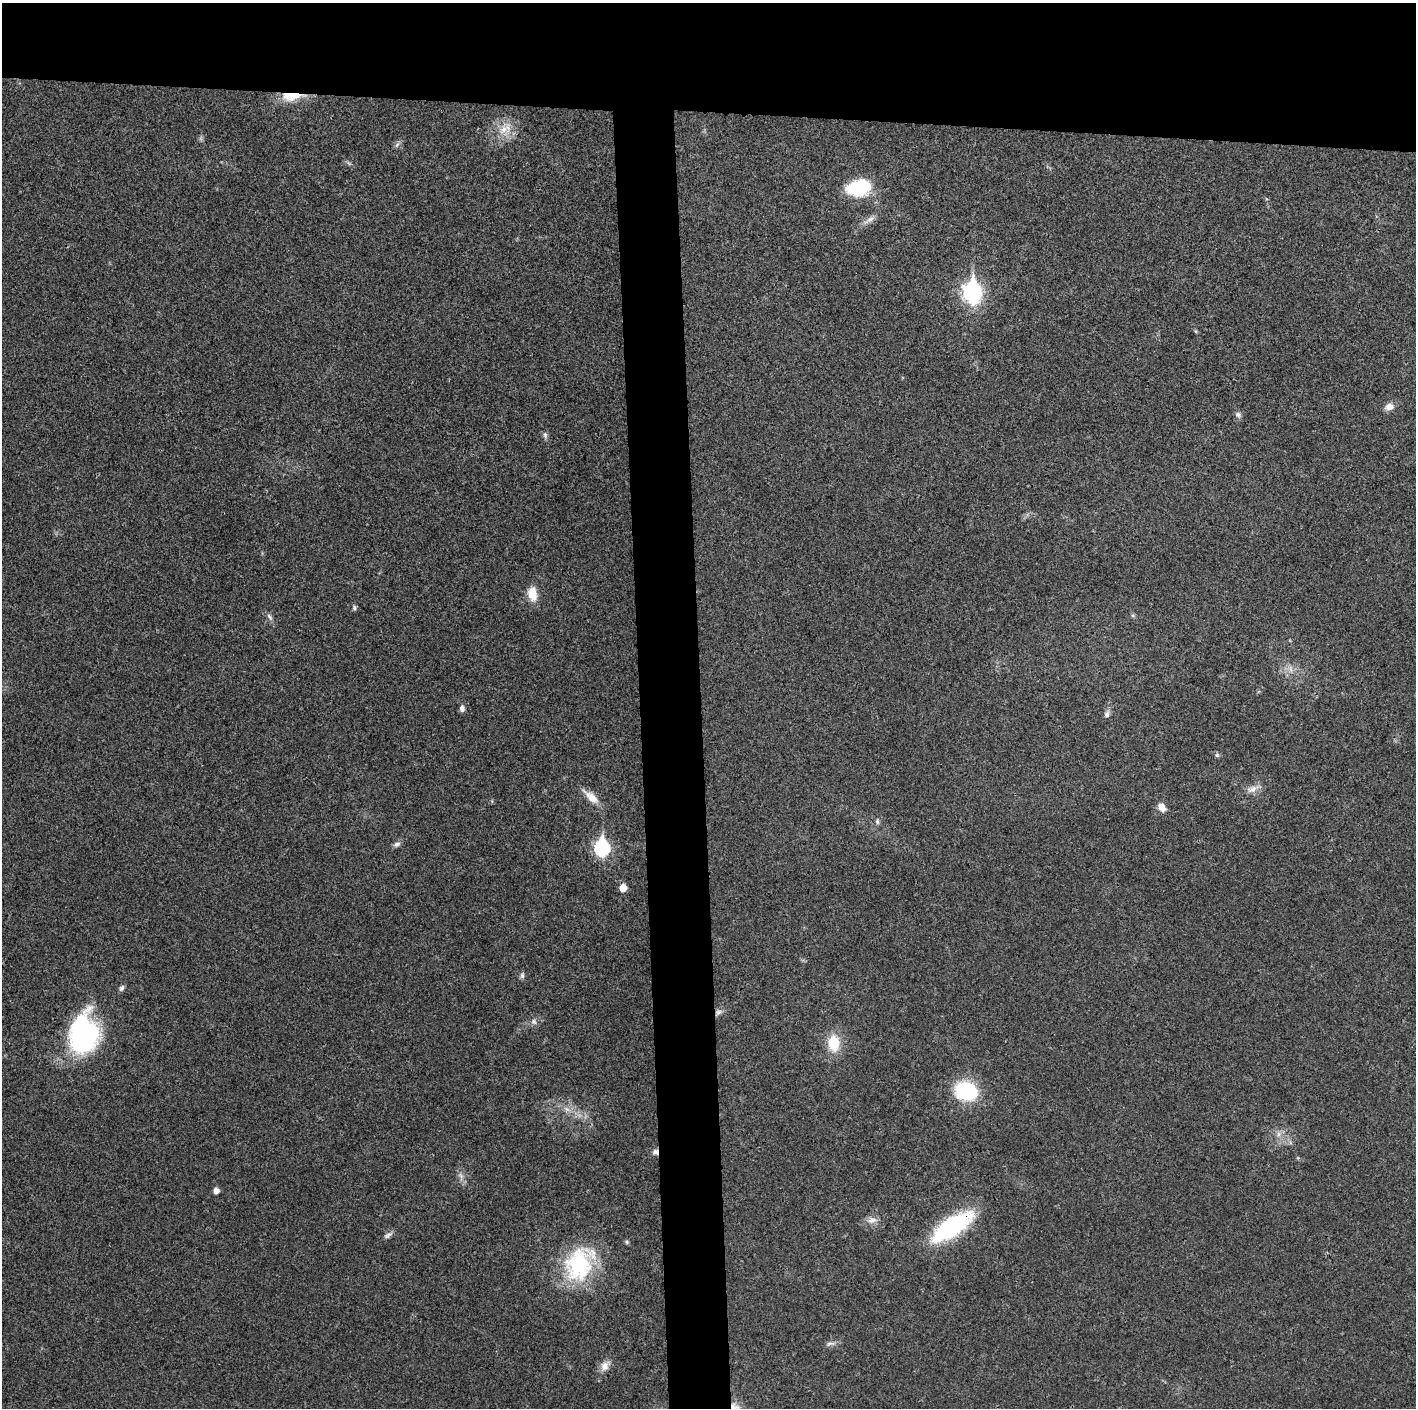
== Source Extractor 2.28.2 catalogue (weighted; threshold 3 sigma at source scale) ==
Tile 2 of 3 x 3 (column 2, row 1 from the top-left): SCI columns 1415-2828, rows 2818-4223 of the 4243 x 4226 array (HDU 1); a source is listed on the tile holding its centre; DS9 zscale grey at full resolution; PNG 1418 x 1410 px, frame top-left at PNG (2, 3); no overlay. Shown black and unused: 12% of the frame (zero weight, under 3 of 4 exposures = <1% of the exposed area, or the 3 px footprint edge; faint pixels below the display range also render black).
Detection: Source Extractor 2.28.2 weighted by HDU 2 'WHT'; one run over the whole footprint, this tile lists its part. Background 0.0191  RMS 0.0039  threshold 0.0175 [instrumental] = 3 sigma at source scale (4.5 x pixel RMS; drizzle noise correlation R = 1.50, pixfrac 1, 0.05/0.05 arcsec/px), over >= 5 px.
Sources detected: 45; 1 inside a brighter object's white glare — not listed; the other 44 listed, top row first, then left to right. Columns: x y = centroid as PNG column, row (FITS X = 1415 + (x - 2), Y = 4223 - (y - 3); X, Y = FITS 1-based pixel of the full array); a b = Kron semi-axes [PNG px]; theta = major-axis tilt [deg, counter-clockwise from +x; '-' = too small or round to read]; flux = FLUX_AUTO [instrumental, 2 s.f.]
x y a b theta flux
291 96 31 11 4 9.6
504 129 15 13 14 6.4
397 145 8 4 53 0.84
859 188 28 18 9 20
870 219 19 6 34 2.5
972 292 10 8 -87 150
1195 331 6 4 -70 0.43
1389 406 12 9 16 2.5
1238 415 8 7 - 1.2
545 435 8 6 -90 1
532 594 18 11 -80 5.8
354 608 6 5 - 0.8
1133 616 6 4 -20 0.55
270 617 12 5 -55 1.3
1291 669 12 4 -85 1.4
462 708 8 6 -89 1.3
1107 714 10 7 75 1.3
1217 755 6 6 - 0.74
1253 789 21 8 22 3.3
591 797 25 9 -41 4.7
1162 807 12 8 -58 2.9
877 822 7 5 -88 0.82
397 844 10 6 24 1.3
602 848 8 7 - 71
623 888 5 5 - 5.8
522 975 9 6 -89 0.98
121 988 8 6 65 1
719 1012 10 7 24 1.6
534 1022 9 7 -48 1.4
85 1038 31 23 48 65
834 1043 18 13 90 11
966 1091 23 19 -15 27
567 1109 10 6 -36 1.9
1278 1134 7 5 90 1.2
656 1152 7 7 - 1.5
461 1176 10 5 -55 1.4
216 1190 5 5 - 2.4
872 1220 14 9 2 2.7
952 1227 43 16 34 48
388 1235 14 5 34 1.4
627 1242 5 5 - 0.58
579 1264 35 26 63 44
830 1344 15 5 6 1.4
605 1366 15 9 52 3.3
Overlapping masked pixels (flux is a lower limit): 3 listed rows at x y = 291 96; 656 1152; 952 1227